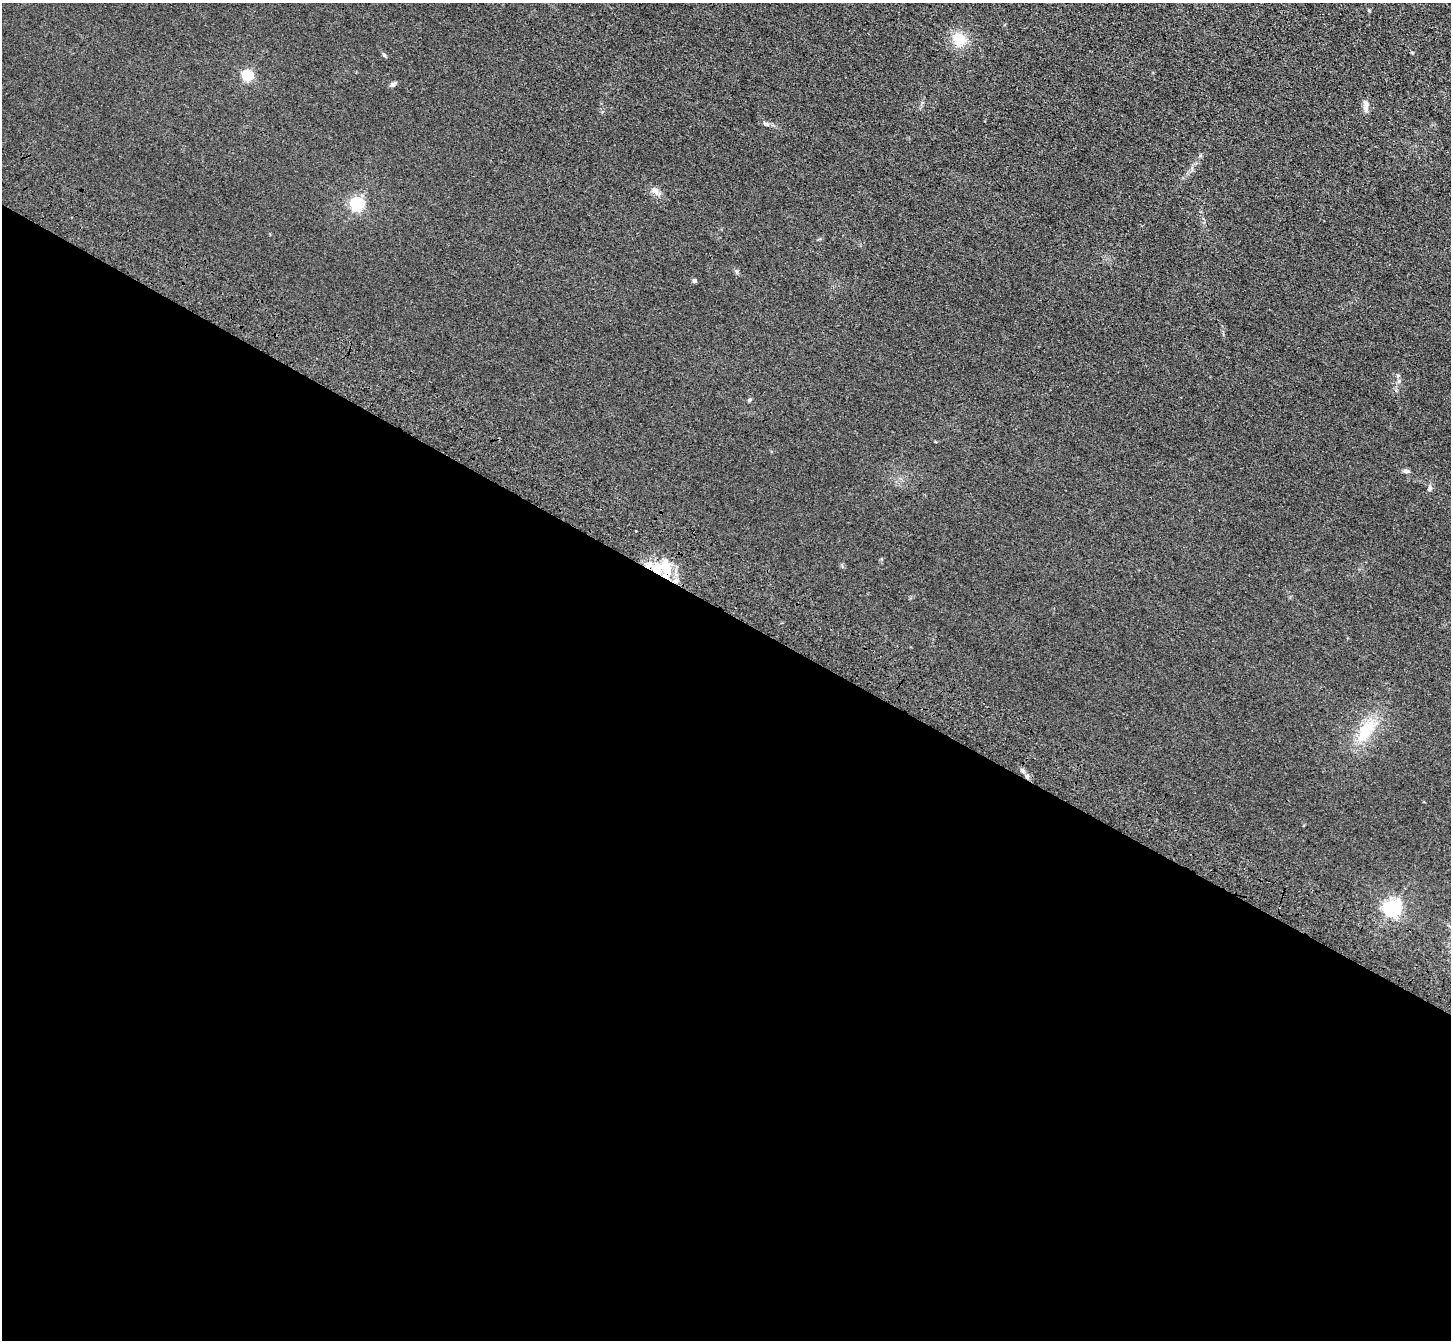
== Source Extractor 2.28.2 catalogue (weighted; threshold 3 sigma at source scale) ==
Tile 14 of 4 x 4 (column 2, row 4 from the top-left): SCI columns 1523-2971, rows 393-1730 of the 5943 x 6001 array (HDU 1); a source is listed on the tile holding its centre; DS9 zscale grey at full resolution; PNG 1453 x 1342 px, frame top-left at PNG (2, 3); no overlay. Shown black and unused: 55% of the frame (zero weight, under 3 of 4 exposures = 6% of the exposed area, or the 3 px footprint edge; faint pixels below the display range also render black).
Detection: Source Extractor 2.28.2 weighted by HDU 2 'WHT'; one run over the whole footprint, this tile lists its part. Background 0.0196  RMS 0.0052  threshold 0.0234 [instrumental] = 3 sigma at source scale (4.5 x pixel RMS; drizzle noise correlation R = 1.50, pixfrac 1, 0.05/0.05 arcsec/px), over >= 5 px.
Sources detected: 17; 1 cosmic-ray / hot-pixel residue — not listed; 1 inside a brighter listed object's ellipse — not listed separately; the other 15 listed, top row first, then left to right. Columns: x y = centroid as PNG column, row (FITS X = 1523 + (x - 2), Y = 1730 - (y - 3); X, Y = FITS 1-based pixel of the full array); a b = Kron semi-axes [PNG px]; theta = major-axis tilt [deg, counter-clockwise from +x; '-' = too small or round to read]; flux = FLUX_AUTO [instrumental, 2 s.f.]
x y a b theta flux
959 39 17 17 - 9.6
384 55 6 4 -46 0.67
248 76 5 5 - 51
393 84 9 5 46 1.2
1365 103 11 7 -69 2.3
766 124 8 5 -6 1.1
655 191 12 8 -44 2.6
357 204 6 5 - 89
694 281 5 5 - 0.82
750 400 5 4 - 0.73
1406 471 8 5 -15 1.2
649 565 12 6 34 3.6
666 569 30 10 -81 9.9
1366 730 37 15 52 17
1392 908 6 6 - 160
Overlapping masked pixels (flux is a lower limit): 2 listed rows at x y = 649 565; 666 569
Unlisted compact peaks at least as high as the median listed source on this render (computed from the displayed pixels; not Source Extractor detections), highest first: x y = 1398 375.